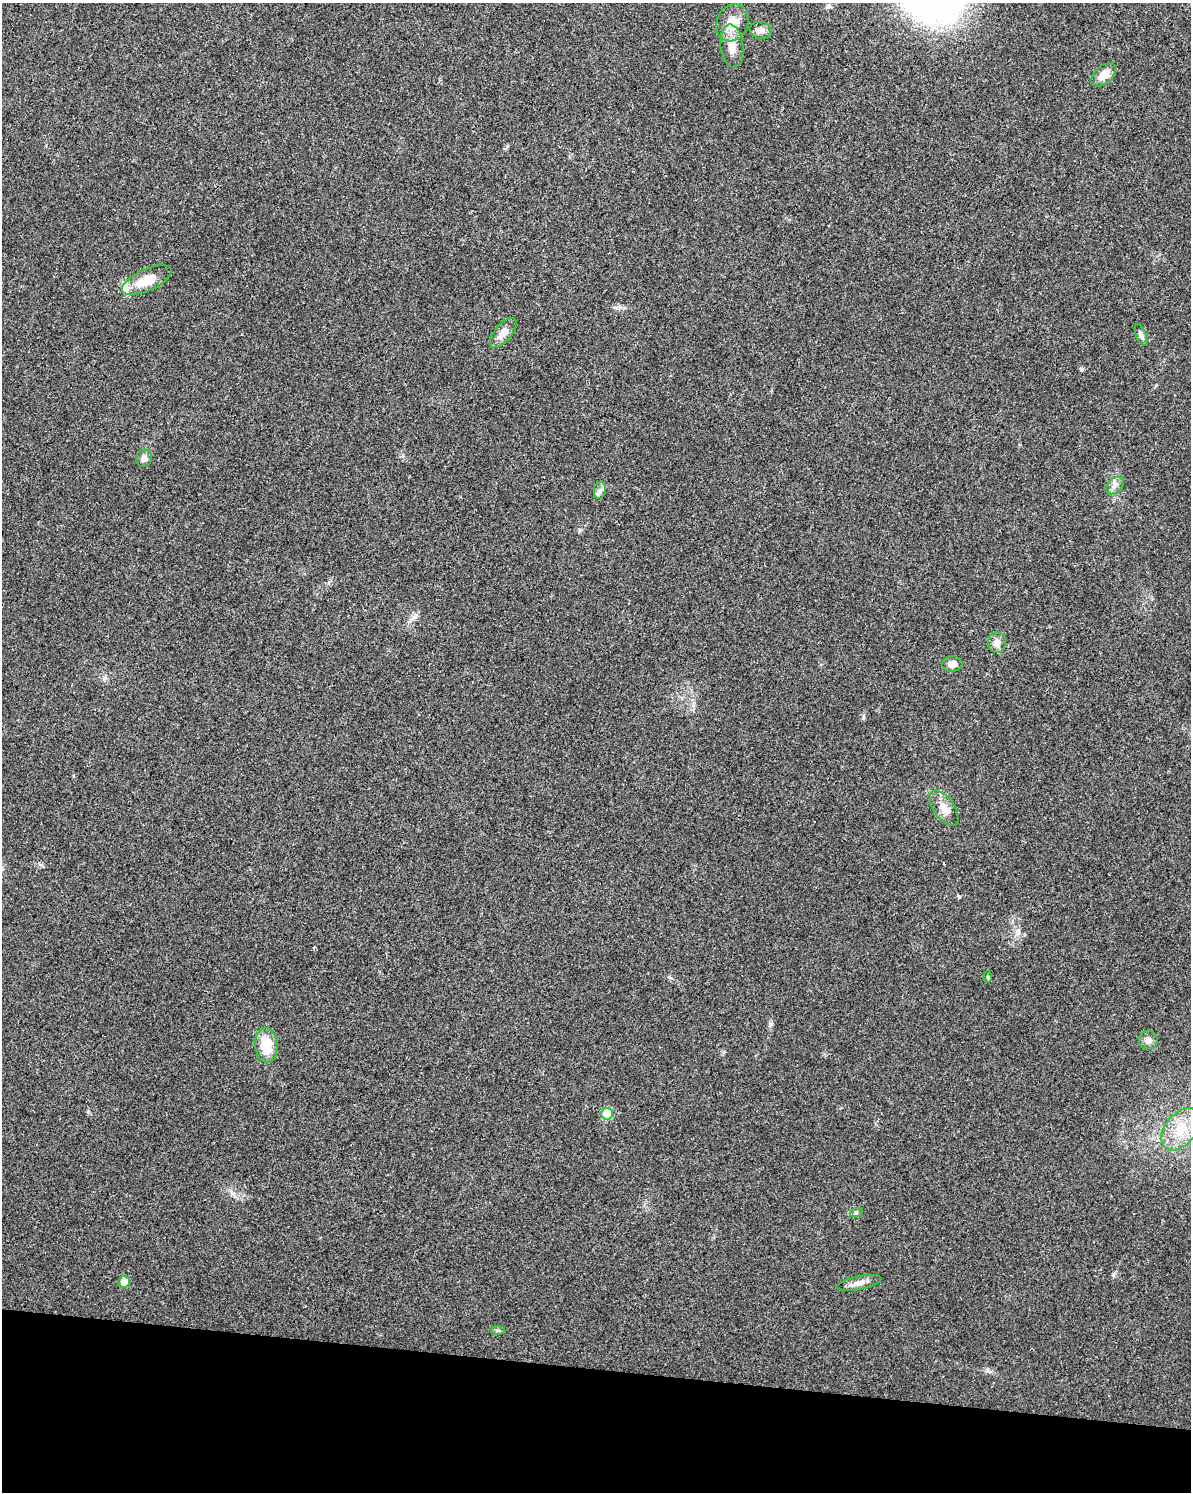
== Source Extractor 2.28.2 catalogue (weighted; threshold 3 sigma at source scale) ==
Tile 11 of 4 x 3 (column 3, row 3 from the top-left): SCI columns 2396-3584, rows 241-1730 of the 4784 x 4997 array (HDU 1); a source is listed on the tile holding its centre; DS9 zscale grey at full resolution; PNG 1193 x 1494 px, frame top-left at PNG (2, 3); each listed source drawn as its Kron ellipse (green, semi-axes under 4 px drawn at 4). Shown black and unused: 8% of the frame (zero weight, under 3 of 4 exposures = <1% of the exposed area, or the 3 px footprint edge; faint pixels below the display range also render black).
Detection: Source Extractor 2.28.2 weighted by HDU 2 'WHT'; one run over the whole footprint, this tile lists its part. Background 0.0199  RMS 0.0029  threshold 0.0129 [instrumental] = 3 sigma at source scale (4.5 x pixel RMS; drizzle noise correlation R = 1.50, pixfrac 1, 0.0396/0.0396 arcsec/px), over >= 5 px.
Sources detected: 23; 1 inside a brighter listed object's ellipse — not listed separately; the other 22 listed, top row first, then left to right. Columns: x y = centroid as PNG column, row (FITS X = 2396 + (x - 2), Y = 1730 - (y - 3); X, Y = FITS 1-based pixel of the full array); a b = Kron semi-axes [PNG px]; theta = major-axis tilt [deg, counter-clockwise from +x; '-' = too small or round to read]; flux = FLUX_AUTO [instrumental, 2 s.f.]
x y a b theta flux
732 23 19 15 65 5.2
761 30 11 8 -14 1.6
732 46 21 11 -83 4.1
1104 75 14 8 42 3.8
147 280 27 10 24 6.8
503 333 18 8 50 2.8
1141 335 12 5 -67 0.98
144 458 9 7 65 1.4
1115 486 10 7 42 1.4
600 490 8 6 80 1
997 643 10 9 - 2.1
952 664 10 7 3 1.9
944 808 20 10 -56 3.1
988 977 6 4 90 0.32
1148 1040 9 9 - 1.3
266 1045 17 11 -84 7.5
607 1114 6 6 - 9.7
1181 1129 24 15 51 8
856 1213 7 4 19 0.43
124 1282 6 5 - 3.3
859 1283 22 7 12 2.1
498 1330 7 4 -2 0.55
Unlisted compact peaks at least as high as the median listed source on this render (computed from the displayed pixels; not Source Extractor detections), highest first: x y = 771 1024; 863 718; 1113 1275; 1081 369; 620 307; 959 897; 507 146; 580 530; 987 1370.